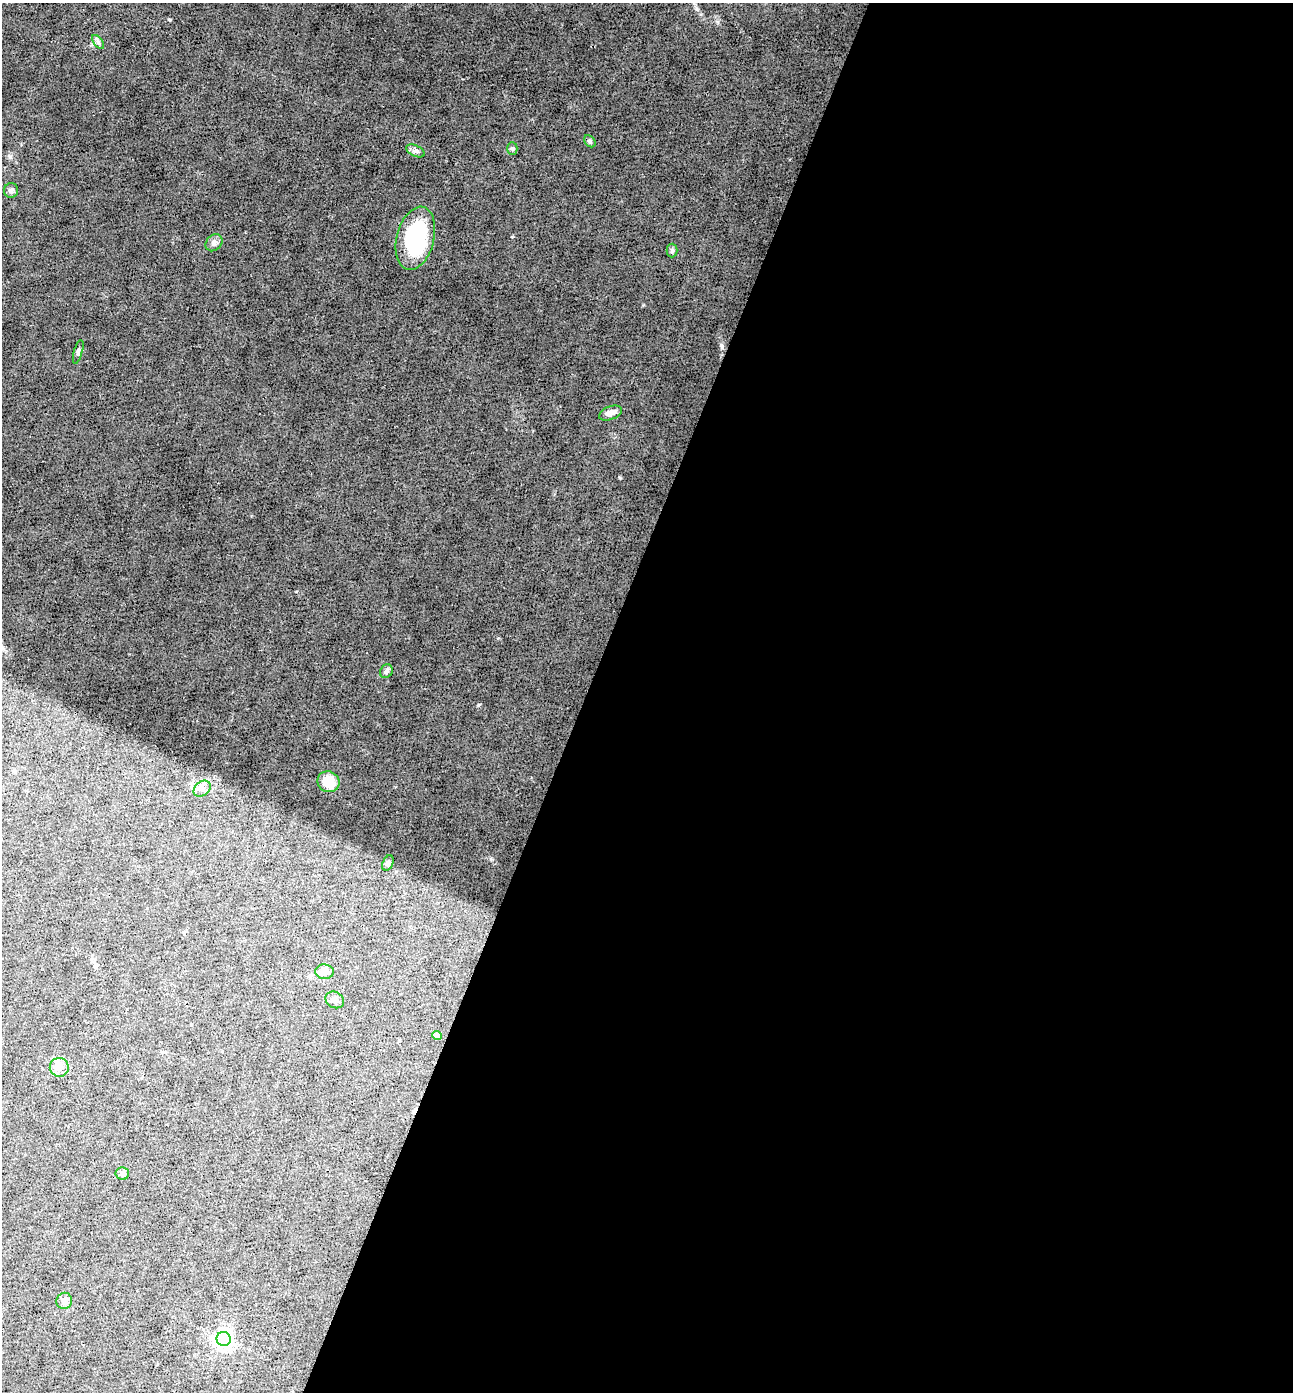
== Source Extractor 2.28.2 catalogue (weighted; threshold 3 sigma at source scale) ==
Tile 12 of 4 x 4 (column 4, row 3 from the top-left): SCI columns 4145-5435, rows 1392-2781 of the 5574 x 5562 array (HDU 1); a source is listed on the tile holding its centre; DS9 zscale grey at full resolution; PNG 1295 x 1394 px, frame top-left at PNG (2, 3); each listed source drawn as its Kron ellipse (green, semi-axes under 4 px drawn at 4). Shown black and unused: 55% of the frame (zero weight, under 3 of 4 exposures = <1% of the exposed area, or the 3 px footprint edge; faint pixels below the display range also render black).
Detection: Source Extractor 2.28.2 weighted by HDU 2 'WHT'; one run over the whole footprint, this tile lists its part. Background 0.0533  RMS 0.0068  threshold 0.0304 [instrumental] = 3 sigma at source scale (4.5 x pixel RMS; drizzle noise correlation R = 1.50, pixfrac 1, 0.05/0.05 arcsec/px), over >= 5 px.
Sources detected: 22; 1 cosmic-ray / hot-pixel residue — neither listed nor drawn; the other 21 listed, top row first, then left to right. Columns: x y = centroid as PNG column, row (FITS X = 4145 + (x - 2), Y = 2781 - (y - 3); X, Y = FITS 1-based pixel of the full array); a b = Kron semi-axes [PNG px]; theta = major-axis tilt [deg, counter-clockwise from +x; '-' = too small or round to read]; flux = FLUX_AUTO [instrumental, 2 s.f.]
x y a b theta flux
98 42 8 4 -54 1.4
590 141 7 5 -47 1.4
512 149 6 5 - 1.2
416 151 10 5 -25 2
11 190 7 7 - 1.9
415 238 32 18 76 61
214 243 9 7 45 2.8
672 250 7 5 89 1.4
78 352 12 3 75 1.4
610 413 12 6 21 5.1
386 671 7 6 - 2.1
328 782 11 10 - 13
202 789 9 7 38 3.3
388 863 8 5 66 1.5
324 972 9 7 -1 6
335 1000 10 8 -30 2.3
437 1035 4 4 - 6.7
59 1067 9 9 - 3.8
122 1174 7 6 - 1.8
64 1301 8 8 - 2.9
224 1339 7 7 - 270
Unlisted compact peaks at least as high as the median listed source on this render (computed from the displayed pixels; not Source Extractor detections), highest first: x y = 478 705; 717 22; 491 859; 498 638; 10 157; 721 344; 621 478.